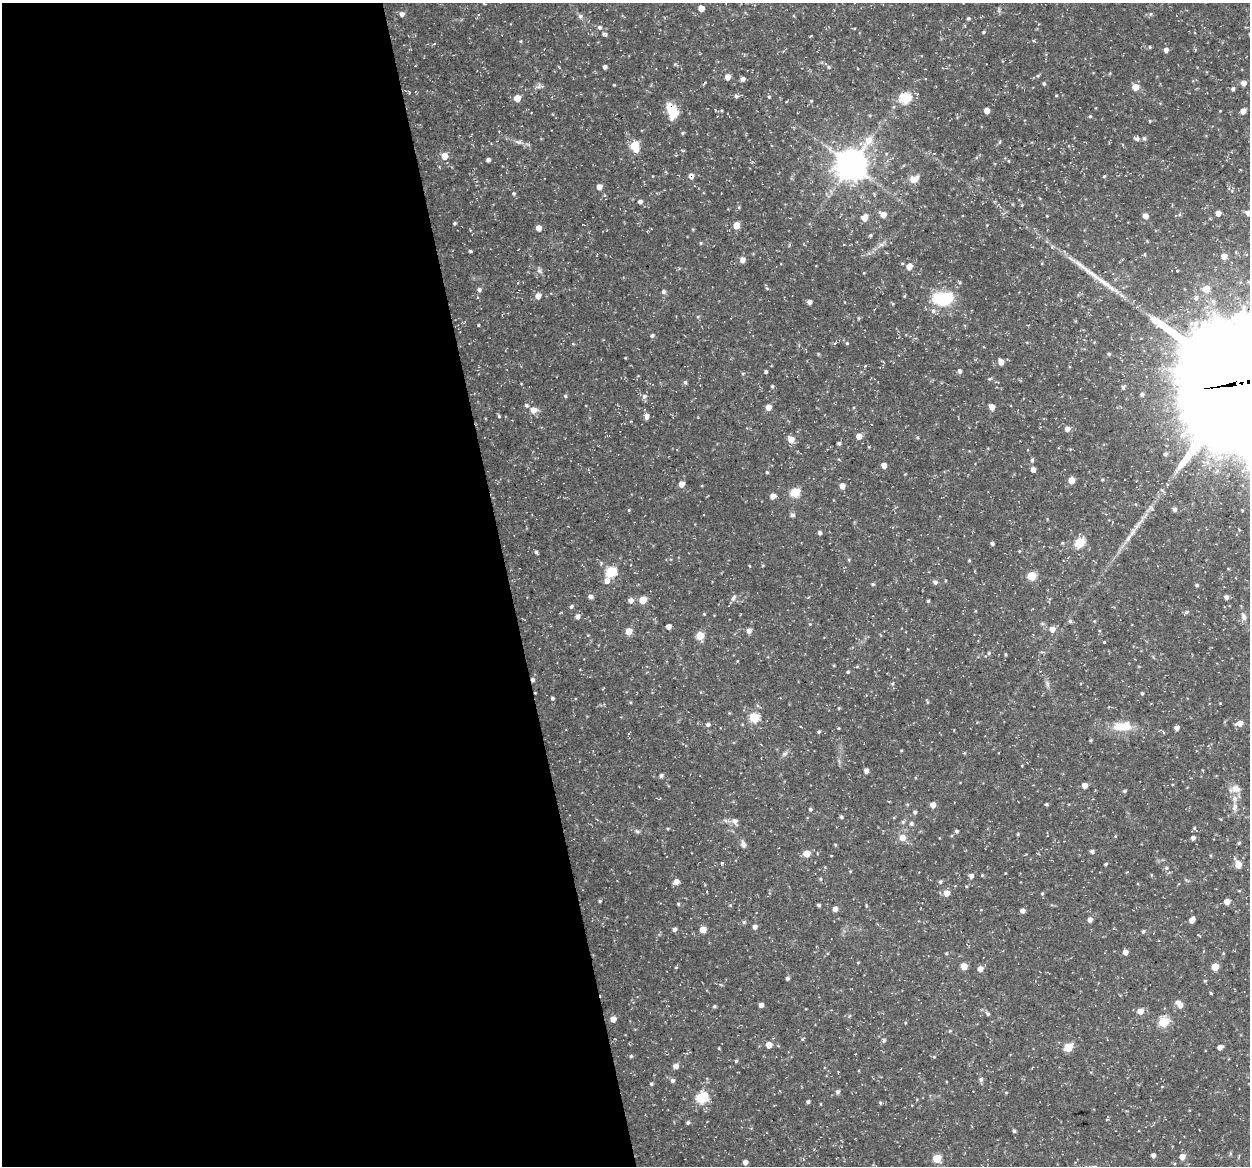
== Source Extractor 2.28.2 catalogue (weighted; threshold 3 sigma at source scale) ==
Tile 9 of 4 x 4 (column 1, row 3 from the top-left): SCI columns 1-1248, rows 1202-2365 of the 4992 x 4776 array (HDU 1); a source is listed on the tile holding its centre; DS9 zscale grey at full resolution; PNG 1252 x 1168 px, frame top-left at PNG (2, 3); no overlay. Shown black and unused: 41% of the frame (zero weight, under 3 of 5 exposures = <1% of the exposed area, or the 3 px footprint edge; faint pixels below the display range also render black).
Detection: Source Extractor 2.28.2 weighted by HDU 2 'WHT'; one run over the whole footprint, this tile lists its part. Background 0.0467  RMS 0.0028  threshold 0.0124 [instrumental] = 3 sigma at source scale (4.5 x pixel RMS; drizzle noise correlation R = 1.50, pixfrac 1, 0.0396/0.0396 arcsec/px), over >= 5 px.
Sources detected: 260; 1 cosmic-ray / hot-pixel residue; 1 long thin detection or spike segment (spike, bleed or trail) — not listed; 2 inside a brighter listed object's ellipse — not listed separately; the other 256 listed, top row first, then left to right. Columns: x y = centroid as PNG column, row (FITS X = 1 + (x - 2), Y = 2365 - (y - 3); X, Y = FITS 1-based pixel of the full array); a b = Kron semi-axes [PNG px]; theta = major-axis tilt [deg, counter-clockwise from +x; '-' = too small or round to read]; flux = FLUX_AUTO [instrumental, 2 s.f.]
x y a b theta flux
484 3 5 3 - 0.3
701 8 5 4 - 2.7
402 14 5 5 - 1.1
1150 14 6 3 70 0.33
580 16 7 5 89 0.62
968 18 5 4 - 0.41
600 27 6 5 - 0.58
983 32 4 4 - 0.31
604 34 6 4 1 0.46
434 44 5 3 - 0.22
1150 47 5 3 - 0.24
1166 50 5 4 - 1
605 67 4 4 - 0.76
828 67 6 4 -22 0.44
1038 76 5 4 - 0.32
727 77 5 5 - 1.8
743 79 5 5 - 0.96
1044 83 4 3 - 0.36
1244 83 5 4 - 1.7
538 87 10 3 11 0.61
1135 87 5 5 - 3.4
1233 89 4 4 - 0.61
736 96 6 5 - 0.51
1056 96 4 3 - 0.22
769 97 4 4 - 0.35
517 98 5 5 - 3.9
905 98 6 5 - 23
811 101 4 4 - 0.26
672 111 17 10 -68 6.3
987 111 4 4 - 2.3
1243 111 5 5 - 1.4
1090 116 4 4 - 0.31
1150 121 4 3 - 0.25
683 133 5 4 - 0.35
1144 138 6 4 -74 0.54
1137 139 6 5 - 0.81
518 142 8 5 -23 0.76
635 146 7 5 -70 9.2
444 156 5 5 - 3.2
488 160 4 4 - 0.6
1009 161 4 3 - 0.2
852 165 10 9 - 480
691 176 7 6 - 1.1
1104 176 4 4 - 0.26
914 179 12 8 26 2.2
599 187 5 4 - 1.8
513 193 5 5 - 0.4
640 201 4 4 - 0.96
1218 213 4 4 - 1.7
1248 213 5 5 - 1.5
883 214 6 5 - 2
1180 214 6 3 71 0.35
1047 216 4 2 - 0.21
1145 216 5 5 - 1.5
864 218 6 5 - 2.6
455 223 4 4 - 0.39
736 225 5 5 - 3.4
538 228 4 4 - 2.2
870 235 5 4 - 0.36
701 243 5 3 - 0.24
789 245 5 3 - 0.29
470 251 4 3 - 0.4
1224 256 5 5 - 2.2
742 260 5 5 - 1.7
909 266 5 4 - 3
539 271 8 5 -45 0.62
1206 289 5 5 - 3.8
479 290 5 5 - 0.7
663 292 5 5 - 0.72
538 296 6 5 - 1.8
943 299 15 10 2 18
809 302 4 4 - 1
933 311 7 6 - 0.76
858 318 5 3 - 0.26
478 325 3 2 - 0.27
652 335 5 4 - 0.52
847 343 5 4 - 0.32
573 344 5 3 - 0.25
1109 354 4 4 - 0.38
1001 362 5 5 - 1.9
865 366 5 3 - 0.27
766 371 3 3 - 0.5
960 371 5 4 - 0.59
743 373 5 3 - 0.27
685 382 5 4 - 0.49
1242 383 50 45 -45 8100
772 386 5 4 - 0.34
1142 394 5 5 - 0.6
565 396 5 4 - 0.35
644 396 7 6 - 0.78
526 405 5 5 - 0.51
768 407 5 4 - 2.2
992 407 5 4 - 2
533 410 6 6 - 2.4
499 416 5 4 - 0.32
647 416 6 5 - 1.2
1067 429 5 5 - 1.5
859 436 5 5 - 2.2
791 439 6 5 - 3
839 443 4 3 - 0.53
1165 454 5 5 - 0.63
1032 460 5 4 - 0.48
884 465 5 5 - 1.5
1033 469 4 4 - 1.5
767 472 4 3 - 0.31
1102 479 5 3 - 0.27
1071 480 5 5 - 3.2
681 484 5 4 - 2.3
842 486 5 4 - 1.7
1163 491 6 4 -45 0.43
795 492 5 5 - 13
773 496 4 4 - 2
1175 509 5 4 - 0.9
629 510 4 3 - 0.23
792 515 5 5 - 0.72
1139 523 20 3 45 1.4
820 533 4 4 - 0.77
1129 538 13 5 57 1.5
992 543 4 4 - 0.56
1080 543 6 5 - 14
536 552 5 4 - 0.48
969 560 4 3 - 0.24
750 566 4 3 - 0.22
611 572 6 5 - 19
1032 576 5 5 - 10
607 581 6 6 - 1.6
935 582 7 5 -27 0.64
873 584 4 4 - 0.35
1197 585 4 3 - 0.43
590 596 5 5 - 0.95
1226 597 4 4 - 0.89
734 598 9 5 60 0.75
631 600 6 5 - 1.1
643 600 5 5 - 5.5
928 601 4 4 - 0.35
571 606 5 4 - 0.58
1186 612 5 4 - 0.43
704 614 4 3 - 0.28
577 616 5 4 - 1.2
1243 617 10 6 -73 1.1
1070 621 5 5 - 0.44
669 626 4 4 - 1.6
1052 629 5 5 - 2.1
629 631 5 5 - 3.9
749 631 5 5 - 1.5
588 635 4 3 - 0.22
700 636 5 5 - 6.6
1104 642 3 2 - 0.22
989 653 4 4 - 0.33
848 672 4 3 - 0.32
533 680 5 4 - 0.72
893 683 5 3 - 0.27
1047 684 9 4 -81 0.68
1142 693 4 3 - 0.39
552 698 4 3 - 0.52
927 702 6 4 -89 0.29
839 708 4 3 - 0.26
754 717 5 5 - 14
1240 723 6 5 - 2.3
708 725 4 4 - 0.62
1122 727 24 12 0 5
1177 728 4 4 - 1.3
819 732 4 4 - 0.39
1091 740 4 3 - 0.33
901 750 4 3 - 0.23
784 754 8 4 31 0.62
866 771 5 4 - 1.1
661 776 6 5 - 0.59
1085 786 5 4 - 1.6
1236 789 12 10 -29 2
1124 791 5 4 - 0.38
1046 804 3 3 - 0.41
933 805 5 5 - 1.8
1235 807 11 7 78 1.3
810 809 4 4 - 0.45
915 812 5 5 - 0.51
841 817 4 4 - 0.39
735 821 7 7 - 1.2
903 822 6 5 - 0.43
911 824 5 5 - 0.57
1194 828 5 5 - 0.35
668 829 4 3 - 0.24
637 831 7 4 -44 0.47
957 831 5 4 - 0.44
1018 834 4 3 - 0.26
902 838 6 6 - 2.3
1193 838 5 4 - 0.88
1239 843 4 4 - 0.34
743 844 9 6 -75 0.95
835 845 4 3 - 0.26
1092 851 5 4 - 0.64
807 853 5 5 - 3.9
1106 864 4 3 - 0.37
1238 864 6 5 - 3
1166 868 6 5 - 0.5
982 875 4 4 - 0.25
1151 875 5 3 - 0.22
971 876 5 5 - 0.89
820 879 4 4 - 0.32
676 882 5 5 - 1.8
940 882 5 4 - 0.52
946 893 5 5 - 2.4
1042 893 4 4 - 0.27
600 901 4 3 - 0.33
1227 902 5 5 - 2
678 904 4 3 - 0.32
730 905 4 4 - 0.29
818 905 3 3 - 0.61
835 909 4 4 - 1.7
1022 911 4 4 - 1.1
1090 920 5 4 - 1.1
1192 920 5 4 - 2.1
744 922 5 4 - 0.4
754 927 4 4 - 1.3
674 929 5 4 - 0.83
703 930 5 4 - 3.4
1143 931 4 4 - 0.42
1125 952 4 4 - 1.8
964 966 5 5 - 3.8
676 967 5 3 - 0.21
1215 967 5 5 - 5.4
980 969 5 5 - 1.9
787 978 4 4 - 0.64
1205 981 5 4 - 0.33
1211 993 4 3 - 0.28
1179 1004 8 5 -55 2.5
761 1005 4 4 - 1.4
714 1006 4 4 - 0.39
1140 1011 6 6 - 1.8
988 1014 6 5 - 0.53
613 1019 4 4 - 2.2
1163 1022 5 5 - 14
802 1039 5 4 - 0.31
884 1040 8 3 69 0.47
769 1045 5 5 - 2.7
1068 1047 5 5 - 9.6
1220 1047 5 4 - 1.5
719 1048 4 3 - 0.2
631 1056 5 4 - 0.41
934 1057 4 4 - 0.26
736 1061 4 4 - 0.39
676 1066 5 4 - 1.7
981 1079 6 5 - 0.62
672 1080 5 5 - 0.67
651 1084 4 4 - 0.38
837 1092 6 5 - 0.64
1006 1093 5 3 - 0.22
702 1098 6 5 - 21
808 1102 4 3 - 0.54
880 1103 5 4 - 0.33
688 1123 5 5 - 0.44
1014 1131 4 4 - 0.42
1153 1155 4 4 - 1
1182 1157 5 5 - 2.1
937 1158 5 5 - 6.8
745 1162 4 4 - 1.2
Overlapping masked pixels (flux is a lower limit): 4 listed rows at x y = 672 111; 691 176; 1242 383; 533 680
Isophote crosses this tile's border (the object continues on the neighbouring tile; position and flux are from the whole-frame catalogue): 3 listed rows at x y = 484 3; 1248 213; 1242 383